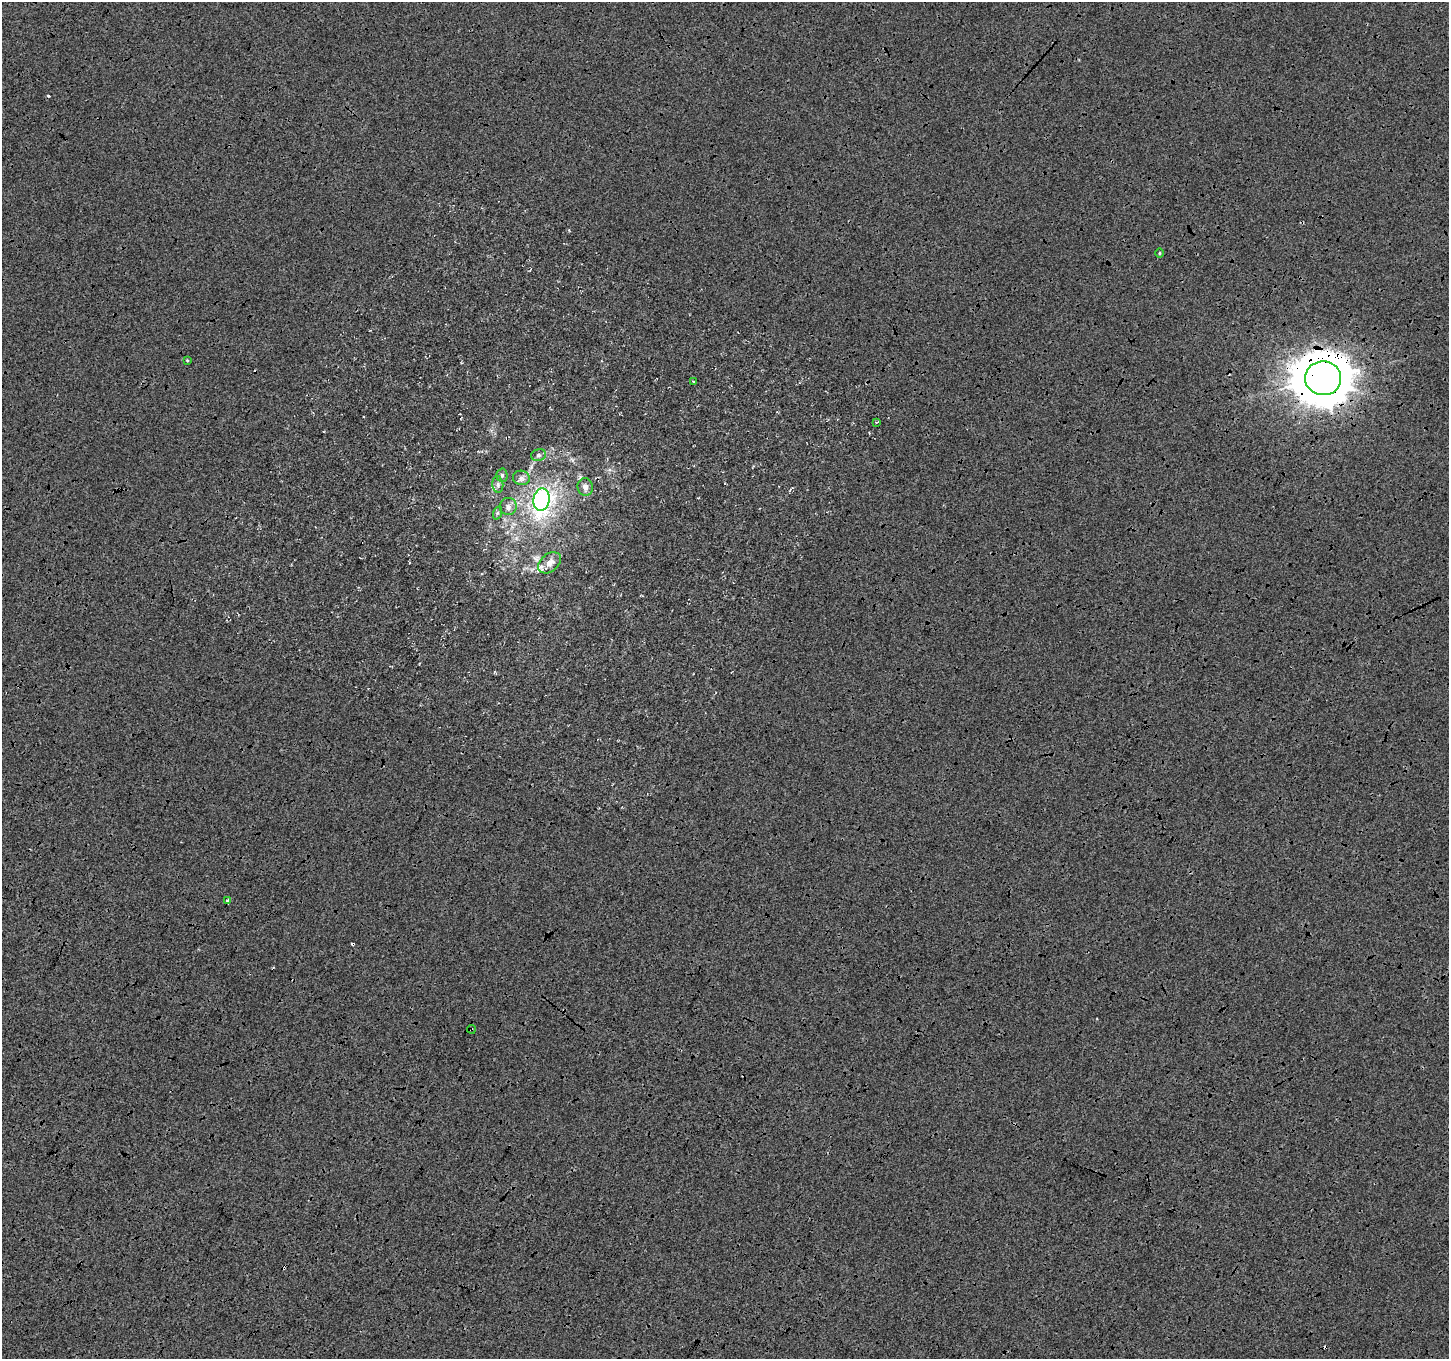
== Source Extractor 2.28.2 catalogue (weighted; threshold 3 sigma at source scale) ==
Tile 7 of 4 x 4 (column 3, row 2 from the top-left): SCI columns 2906-4352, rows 2979-4335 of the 5802 x 5891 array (HDU 1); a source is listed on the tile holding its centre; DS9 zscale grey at full resolution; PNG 1451 x 1361 px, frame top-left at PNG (2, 2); each listed source drawn as its Kron ellipse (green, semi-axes under 4 px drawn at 4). Shown black and unused: <1% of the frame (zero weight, under 3 of 4 exposures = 2% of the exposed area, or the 3 px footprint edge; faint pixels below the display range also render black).
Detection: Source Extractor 2.28.2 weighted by HDU 2 'WHT'; one run over the whole footprint, this tile lists its part. Background -0.00411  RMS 0.0063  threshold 0.0286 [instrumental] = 3 sigma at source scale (4.5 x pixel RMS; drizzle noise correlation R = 1.50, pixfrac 1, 0.0396/0.0396 arcsec/px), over >= 5 px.
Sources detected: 20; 3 cosmic-ray / hot-pixel residue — neither listed nor drawn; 1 inside a brighter listed object's ellipse — not listed separately; the other 16 listed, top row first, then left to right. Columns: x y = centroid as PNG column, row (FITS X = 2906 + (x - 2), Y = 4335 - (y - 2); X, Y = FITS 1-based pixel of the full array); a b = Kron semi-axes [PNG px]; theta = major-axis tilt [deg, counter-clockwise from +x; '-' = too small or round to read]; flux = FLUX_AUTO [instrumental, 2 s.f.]
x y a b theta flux
1160 253 5 3 - 0.6
187 360 4 3 - 0.55
1323 378 18 17 - 2800
693 381 3 2 - 0.9
877 422 4 2 - 0.44
539 455 7 6 - 1.6
502 475 7 5 -88 1.4
521 478 8 7 - 2.4
498 484 8 5 -84 1.8
585 487 9 7 -85 2.9
542 500 11 8 80 170
508 507 8 8 - 2.5
497 513 7 4 71 1
550 563 13 9 40 4.9
228 901 3 3 - 5
471 1029 4 2 - 0.68
Overlapping masked pixels (flux is a lower limit): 2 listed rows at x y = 1323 378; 471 1029